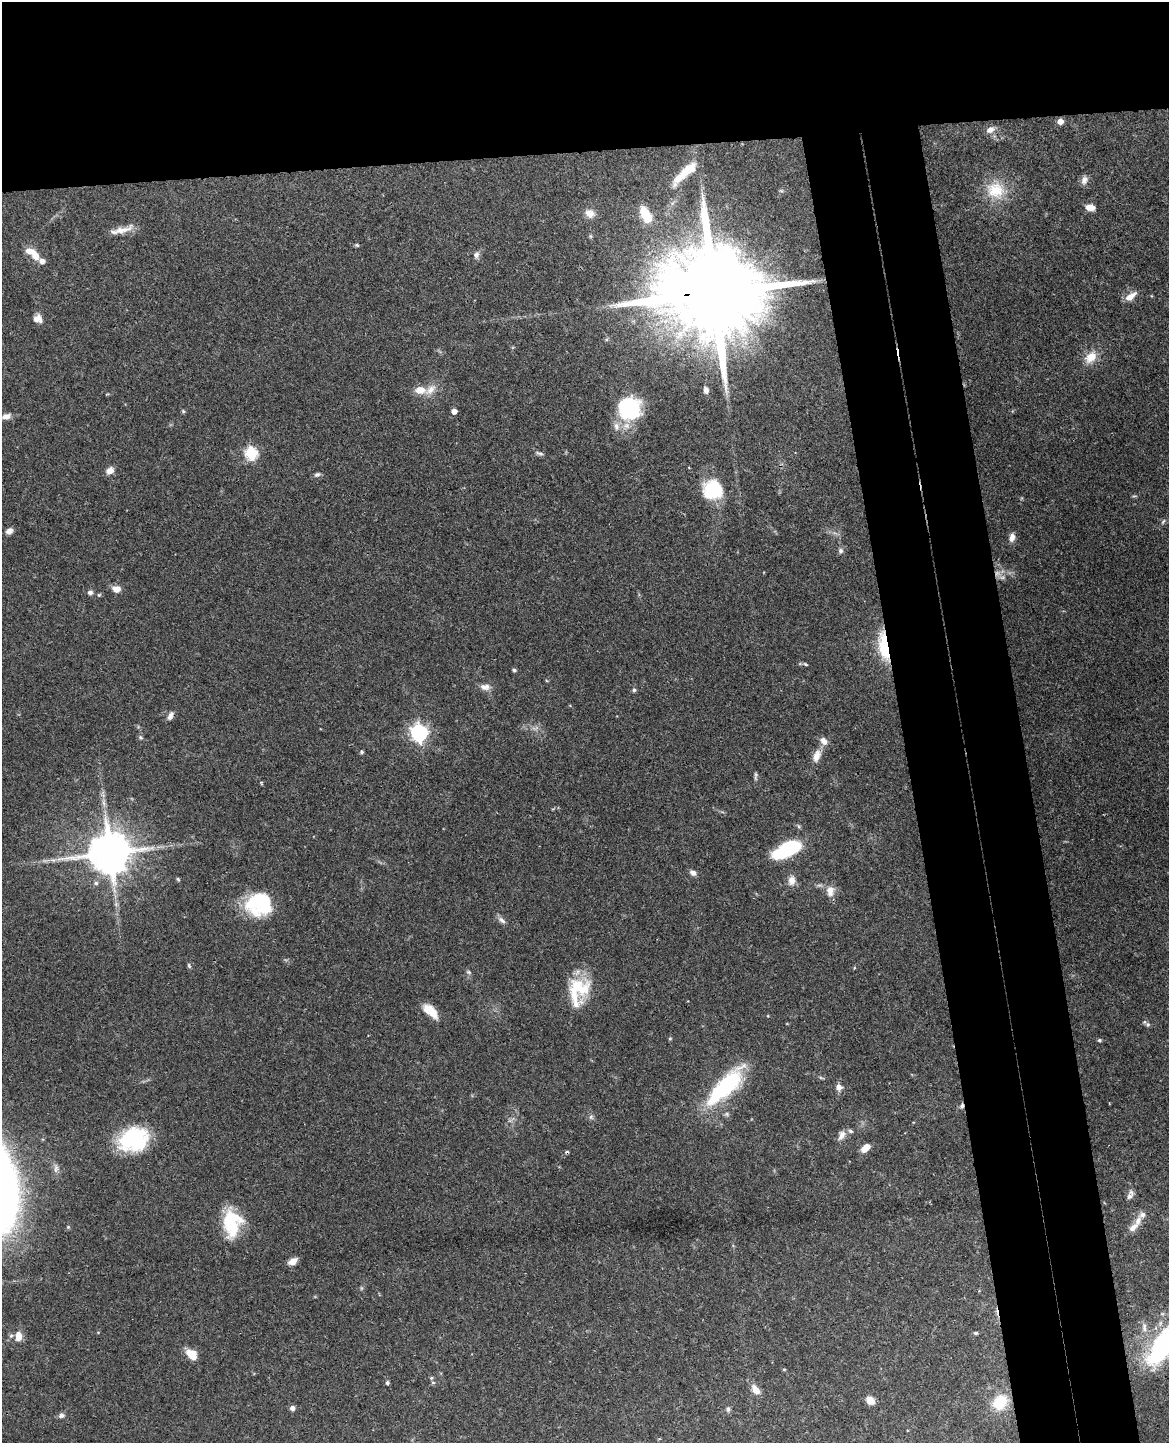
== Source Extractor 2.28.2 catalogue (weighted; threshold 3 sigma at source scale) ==
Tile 2 of 4 x 3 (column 2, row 1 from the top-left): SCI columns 1224-2390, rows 3026-4466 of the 4783 x 4717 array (HDU 1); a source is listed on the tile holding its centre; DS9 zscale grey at full resolution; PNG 1171 x 1445 px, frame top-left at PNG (2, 2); no overlay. Shown black and unused: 19% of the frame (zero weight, under 3 of 4 exposures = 6% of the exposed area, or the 3 px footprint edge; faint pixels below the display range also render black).
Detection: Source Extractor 2.28.2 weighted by HDU 2 'WHT'; one run over the whole footprint, this tile lists its part. Background 0.0784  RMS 0.0036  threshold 0.0162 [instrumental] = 3 sigma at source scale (4.5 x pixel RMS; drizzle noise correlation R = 1.50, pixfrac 1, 0.05/0.05 arcsec/px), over >= 5 px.
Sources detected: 103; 1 too faint to see at this stretch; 1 inside a brighter object's white glare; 1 cosmic-ray / hot-pixel residue — not listed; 11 inside a brighter listed object's ellipse — not listed separately; the other 89 listed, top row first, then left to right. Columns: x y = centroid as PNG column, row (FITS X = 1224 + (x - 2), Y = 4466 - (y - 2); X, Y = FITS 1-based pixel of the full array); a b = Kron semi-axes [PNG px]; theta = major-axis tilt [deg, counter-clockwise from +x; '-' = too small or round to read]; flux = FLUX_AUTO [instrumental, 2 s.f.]
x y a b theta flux
1060 121 6 5 - 2.5
990 130 10 7 29 2.2
688 169 23 11 37 6.2
1084 180 11 9 72 1.8
995 190 25 22 -25 11
1090 207 9 6 -9 3.3
590 213 12 10 -41 2.7
646 215 14 7 -63 12
121 230 32 7 14 4
357 245 5 4 - 0.52
33 254 21 8 -38 5.8
476 255 9 7 72 1.3
714 293 40 20 3 12000
1130 296 16 7 36 3
38 318 11 10 - 2.4
1091 357 18 13 38 5
420 390 13 9 1 4.2
706 390 7 5 -77 1.7
628 406 31 20 -12 20
183 411 5 4 - 0.47
454 411 4 4 - 2.4
6 416 10 6 12 1.9
616 426 12 8 -81 2.4
251 453 6 6 - 37
539 453 11 4 -12 0.85
110 471 8 7 - 2.7
317 474 9 5 24 0.95
713 490 24 23 - 17
1163 521 9 4 62 0.67
9 531 8 6 32 1.9
1012 537 11 7 75 2.3
841 551 7 7 - 0.97
116 589 10 7 -9 2.7
90 592 7 6 - 1.1
884 646 34 11 -82 14
806 664 7 4 -27 0.58
514 670 5 4 - 0.67
485 687 14 8 -1 2.2
634 690 5 5 - 0.74
170 716 11 6 65 1.7
419 733 7 7 - 140
140 737 7 4 -32 0.58
824 741 11 8 -45 2.3
361 752 5 4 - 0.55
816 756 16 9 73 3.5
756 774 9 4 -90 0.73
787 849 29 13 27 27
110 853 12 11 - 1500
53 860 7 4 -18 0.82
693 873 8 7 - 1.4
178 879 6 4 -46 0.45
792 880 13 10 79 2.6
830 891 15 10 -89 3.4
257 902 32 22 28 20
502 920 13 6 -41 1.4
189 965 8 4 -82 0.57
854 968 4 3 - 0.34
469 972 8 5 -26 0.63
578 990 31 25 57 16
430 1011 19 9 -42 6.2
1148 1024 8 6 -50 0.92
670 1038 6 4 1 0.34
1099 1040 5 4 - 0.58
725 1086 52 18 45 36
839 1087 8 7 - 1.9
962 1106 7 5 80 0.99
591 1117 7 4 -73 0.69
842 1135 14 8 64 2.2
134 1139 31 24 18 29
866 1148 10 6 42 3.7
56 1168 13 6 86 1.5
1130 1196 10 7 56 1.4
1138 1221 18 8 67 2.7
229 1223 35 18 -75 16
293 1261 10 6 30 2.9
1144 1327 14 6 -86 2.1
976 1333 5 4 - 0.54
18 1336 13 9 88 3.7
1164 1345 52 25 49 56
192 1354 14 10 -44 4.7
784 1369 5 3 - 0.32
433 1382 5 4 - 0.57
387 1383 4 4 - 0.68
756 1390 11 7 -52 3.5
870 1400 9 7 -39 3.2
1000 1402 19 15 51 10
292 1408 6 5 - 1.3
728 1409 7 6 - 0.8
61 1415 7 6 - 1.3
Overlapping masked pixels (flux is a lower limit): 3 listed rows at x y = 714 293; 884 646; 962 1106
Isophote crosses this tile's border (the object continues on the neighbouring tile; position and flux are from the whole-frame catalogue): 1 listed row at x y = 1164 1345